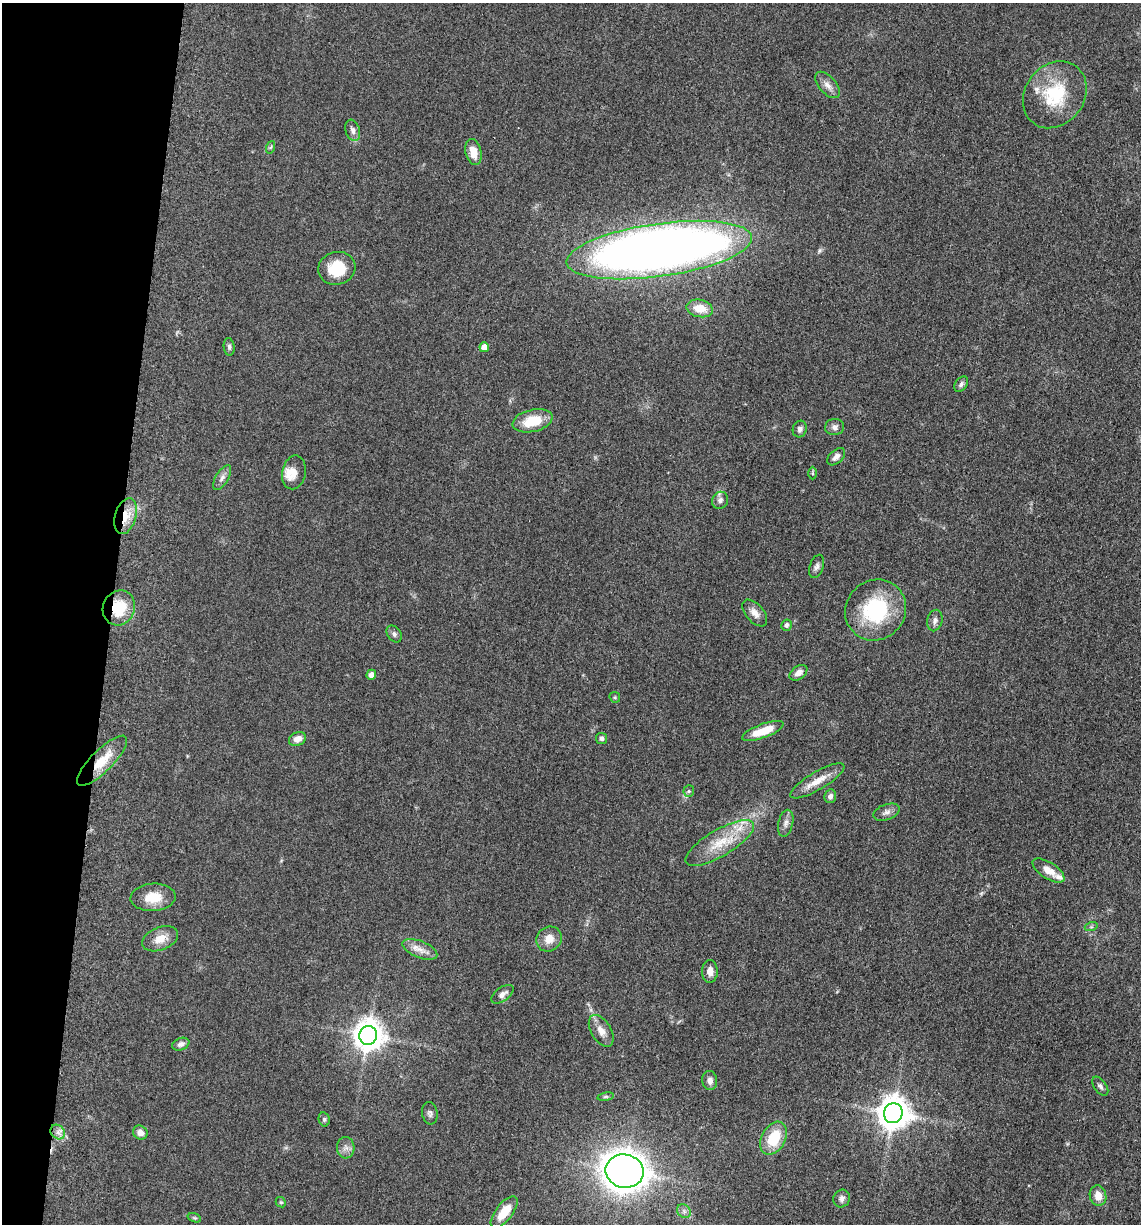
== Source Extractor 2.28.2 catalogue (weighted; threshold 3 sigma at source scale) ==
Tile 9 of 4 x 4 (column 1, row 3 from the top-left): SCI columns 246-1384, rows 1243-2464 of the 4978 x 4921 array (HDU 1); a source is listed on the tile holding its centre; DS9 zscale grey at full resolution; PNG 1143 x 1226 px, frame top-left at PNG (2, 3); each listed source drawn as its Kron ellipse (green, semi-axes under 4 px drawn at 4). Shown black and unused: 10% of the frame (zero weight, under 3 of 5 exposures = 4% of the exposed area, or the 3 px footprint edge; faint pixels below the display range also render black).
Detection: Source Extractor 2.28.2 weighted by HDU 2 'WHT'; one run over the whole footprint, this tile lists its part. Background 0.0561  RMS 0.0058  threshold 0.0263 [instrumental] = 3 sigma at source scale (4.5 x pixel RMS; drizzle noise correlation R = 1.50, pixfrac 1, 0.05/0.05 arcsec/px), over >= 5 px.
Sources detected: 72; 4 inside a brighter listed object's ellipse — not listed separately; the other 68 listed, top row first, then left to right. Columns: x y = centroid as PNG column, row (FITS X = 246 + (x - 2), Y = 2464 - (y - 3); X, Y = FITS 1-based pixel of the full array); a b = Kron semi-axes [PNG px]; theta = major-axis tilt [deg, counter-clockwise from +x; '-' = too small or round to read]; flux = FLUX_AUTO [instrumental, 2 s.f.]
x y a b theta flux
827 85 16 8 -48 4
1055 95 36 29 52 33
353 130 11 7 -72 2.6
271 147 6 4 70 0.87
473 152 13 8 -78 7.2
659 250 93 26 8 650
337 268 19 16 14 18
700 308 13 8 -12 9.1
229 347 9 5 -83 1.3
484 347 5 5 - 6
961 384 8 6 55 1.7
533 421 20 11 13 16
835 427 9 8 - 2.5
800 429 8 7 - 2.3
836 457 10 6 42 3
294 472 17 12 79 6.1
812 473 6 4 90 0.79
222 478 14 6 59 2.8
720 500 9 8 - 2.4
126 516 18 10 74 10
817 566 12 7 72 2.1
119 608 18 16 65 19
876 610 31 29 44 45
755 613 16 9 -49 4.4
935 621 11 7 76 2.5
786 625 6 5 - 1.8
394 634 9 6 -54 1.7
798 673 10 6 37 3.4
371 675 5 4 - 4.2
615 697 6 5 - 0.8
763 731 22 7 20 11
601 738 5 5 - 1.5
297 739 9 6 24 4.4
102 761 34 11 45 14
817 781 31 9 30 8.5
689 791 5 5 - 0.94
830 796 7 6 - 2
886 812 14 7 20 2.8
786 823 14 7 77 3
720 843 39 13 31 18
1048 871 18 8 -33 7.1
153 897 22 13 3 11
1091 927 6 4 18 0.98
160 939 19 11 21 7.7
549 939 13 12 - 6.3
420 949 18 8 -22 5.2
710 971 11 8 -89 4.1
502 994 13 6 36 3.1
601 1031 17 10 -59 5.4
368 1035 9 9 - 850
181 1044 9 6 22 2.2
710 1080 9 7 -84 3
1100 1086 11 6 -54 1.8
606 1097 8 4 8 1
430 1113 11 7 -80 1.8
893 1113 10 9 - 1000
324 1119 7 5 -77 1.1
58 1132 8 6 -45 2.5
140 1133 7 6 - 3.8
774 1138 18 12 62 19
346 1148 11 9 -86 3
625 1171 19 16 -12 800
1098 1196 10 8 -75 6.4
842 1198 9 8 - 2.3
281 1202 5 4 - 0.85
684 1211 7 6 - 1.9
504 1212 19 8 52 11
194 1218 7 4 -19 0.73
Overlapping masked pixels (flux is a lower limit): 3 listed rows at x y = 126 516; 119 608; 102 761